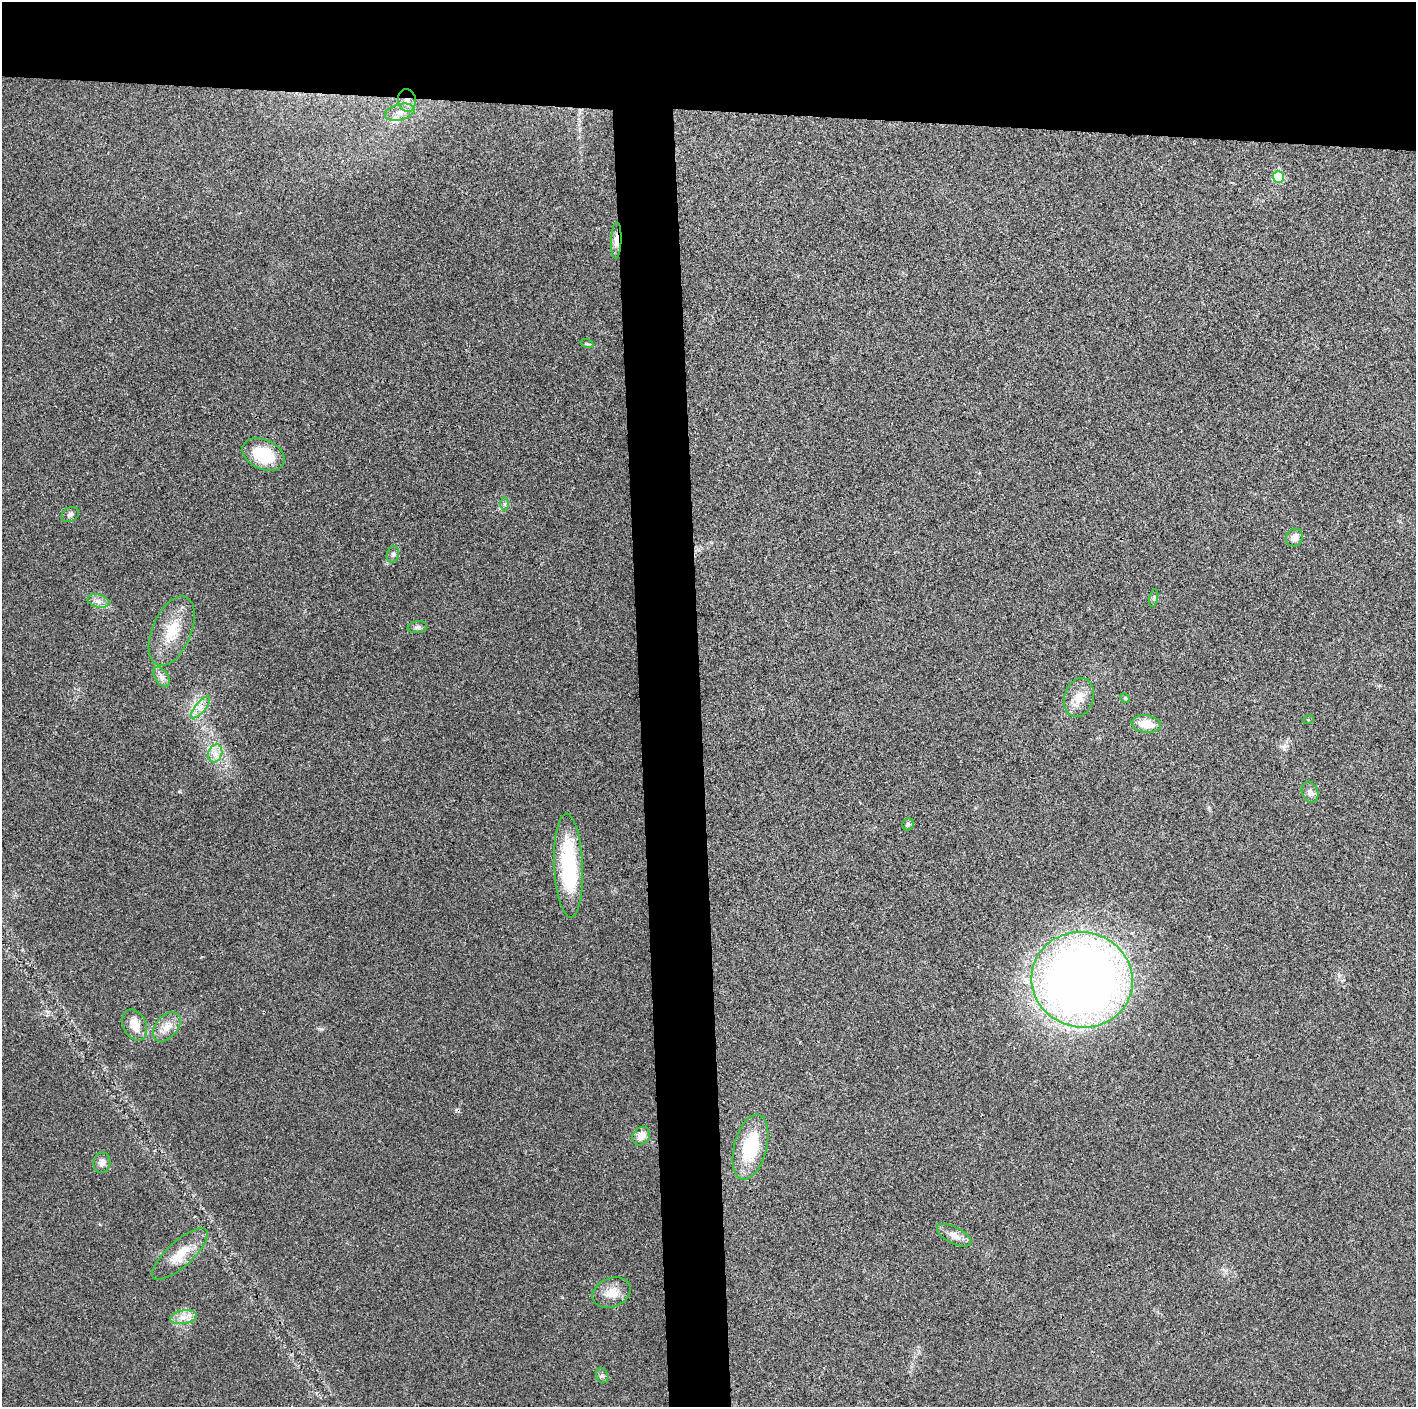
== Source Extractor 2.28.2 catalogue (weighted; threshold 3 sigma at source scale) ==
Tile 2 of 3 x 3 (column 2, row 1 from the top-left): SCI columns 1415-2828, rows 2817-4221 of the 4242 x 4224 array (HDU 1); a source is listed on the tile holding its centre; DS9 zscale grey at full resolution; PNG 1418 x 1409 px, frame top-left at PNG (2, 2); each listed source drawn as its Kron ellipse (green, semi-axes under 4 px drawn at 4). Shown black and unused: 12% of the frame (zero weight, under 3 of 4 exposures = <1% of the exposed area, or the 3 px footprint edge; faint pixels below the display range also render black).
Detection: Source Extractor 2.28.2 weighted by HDU 2 'WHT'; one run over the whole footprint, this tile lists its part. Background 0.0211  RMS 0.0056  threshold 0.0251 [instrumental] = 3 sigma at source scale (4.5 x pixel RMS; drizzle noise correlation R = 1.50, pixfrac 1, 0.05/0.05 arcsec/px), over >= 5 px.
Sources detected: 37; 1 inside a brighter object's white glare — neither listed nor drawn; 1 inside a brighter listed object's ellipse — not listed separately; the other 35 listed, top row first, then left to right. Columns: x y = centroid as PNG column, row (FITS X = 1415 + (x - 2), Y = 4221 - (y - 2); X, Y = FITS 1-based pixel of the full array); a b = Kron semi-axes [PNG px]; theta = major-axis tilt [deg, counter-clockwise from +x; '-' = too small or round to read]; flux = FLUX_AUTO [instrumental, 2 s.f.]
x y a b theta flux
407 101 11 9 -81 4.2
400 112 15 8 15 4.6
1278 177 6 5 - 25
616 240 18 5 88 4.4
587 344 6 4 -18 0.73
263 454 22 14 -25 24
505 504 7 4 -90 0.97
70 515 9 7 32 1.7
1294 538 9 8 - 4.4
393 554 8 6 73 1.5
1154 598 9 3 77 1.1
98 601 11 6 -16 2.7
417 627 10 6 7 1.7
172 631 37 19 67 18
161 677 11 6 -54 2.5
1079 697 20 14 73 8.4
1125 698 5 4 - 0.58
200 707 13 5 50 3.5
1308 720 5 3 - 0.51
1146 724 14 9 -9 10
215 753 9 7 70 3.5
1310 792 11 8 -71 3.1
908 824 6 5 - 1.3
568 865 52 14 -87 53
1082 980 51 47 -13 560
135 1025 16 11 -64 8.2
167 1027 17 11 49 6.2
641 1136 10 8 52 5.4
750 1147 33 16 75 32
102 1163 10 8 79 3.4
954 1235 19 8 -27 4.6
180 1254 36 12 42 13
612 1293 20 14 22 8.3
183 1317 14 6 9 4.3
602 1376 7 6 - 1.3
Overlapping masked pixels (flux is a lower limit): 3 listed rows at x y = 407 101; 616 240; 1082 980
Unlisted compact peaks at least as high as the median listed source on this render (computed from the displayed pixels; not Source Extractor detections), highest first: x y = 321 1029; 179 791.